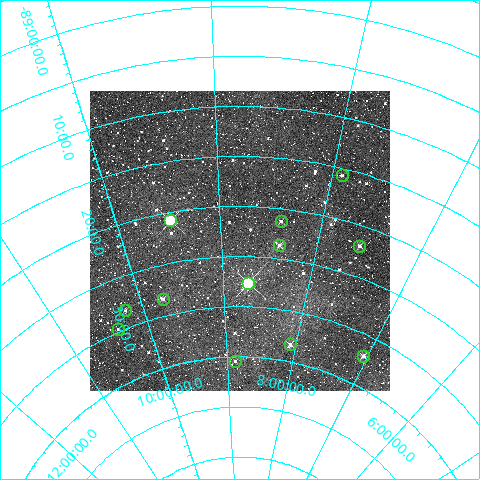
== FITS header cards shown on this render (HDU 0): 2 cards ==
NAXIS1  =                  300
NAXIS2  =                  300

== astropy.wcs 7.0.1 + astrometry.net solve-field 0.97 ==
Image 300 x 300 px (HDU 0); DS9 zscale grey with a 90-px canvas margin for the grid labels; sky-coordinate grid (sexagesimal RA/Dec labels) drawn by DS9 from the SOLVED WCS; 12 Tycho-2 reference stars matched to detected sources circled (green)
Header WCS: RA---TAN/DEC--TAN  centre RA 08:48:17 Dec -89:23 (132.07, -89.39 deg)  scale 6 arcsec/px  FOV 30.0' x 30.0'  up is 0 deg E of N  parity normal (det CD < 0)
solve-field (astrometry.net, Tycho-2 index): VERIFIED the header's WCS against the Tycho-2 star catalogue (verified at 2 index scales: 7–12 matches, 0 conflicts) and refined it, rather than solving blind
Solved WCS: RA---TAN-SIP/DEC--TAN-SIP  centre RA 08:48:14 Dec -89:23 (132.06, -89.39 deg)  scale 6 arcsec/px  FOV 30.0' x 29.9'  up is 0 deg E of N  parity normal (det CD < 0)
The solver's refit moves the header's centre by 0.7 arcsec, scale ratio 1.001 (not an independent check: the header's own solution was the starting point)
Tycho-2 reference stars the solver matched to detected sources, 12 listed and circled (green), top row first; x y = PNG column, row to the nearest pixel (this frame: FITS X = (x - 90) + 1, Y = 300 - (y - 91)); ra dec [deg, ICRS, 3 dp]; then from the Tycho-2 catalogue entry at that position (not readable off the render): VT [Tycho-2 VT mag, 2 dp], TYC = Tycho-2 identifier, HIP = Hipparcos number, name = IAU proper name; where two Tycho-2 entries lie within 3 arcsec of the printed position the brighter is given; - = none
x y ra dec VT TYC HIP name
342 175 118.657 -89.261 11.38 9505-167-1 - -
170 220 142.279 -89.347 8.11 9518-149-1 - -
281 221 125.973 -89.354 10.84 9518-207-1 - -
279 245 125.810 -89.394 11.09 9518-348-1 - -
359 246 113.667 -89.367 10.84 9505-337-1 - -
248 283 130.523 -89.461 7.39 9518-328-1 42708 -
163 299 146.061 -89.472 11.45 9518-288-1 - -
125 310 153.255 -89.471 12.43 9519-402-1 - -
118 329 155.742 -89.495 11.85 9519-339-1 - -
290 344 121.189 -89.555 10.70 9518-384-1 - -
363 356 105.798 -89.534 11.08 9505-394-1 - -
235 361 133.127 -89.591 12.24 9518-222-1 - -